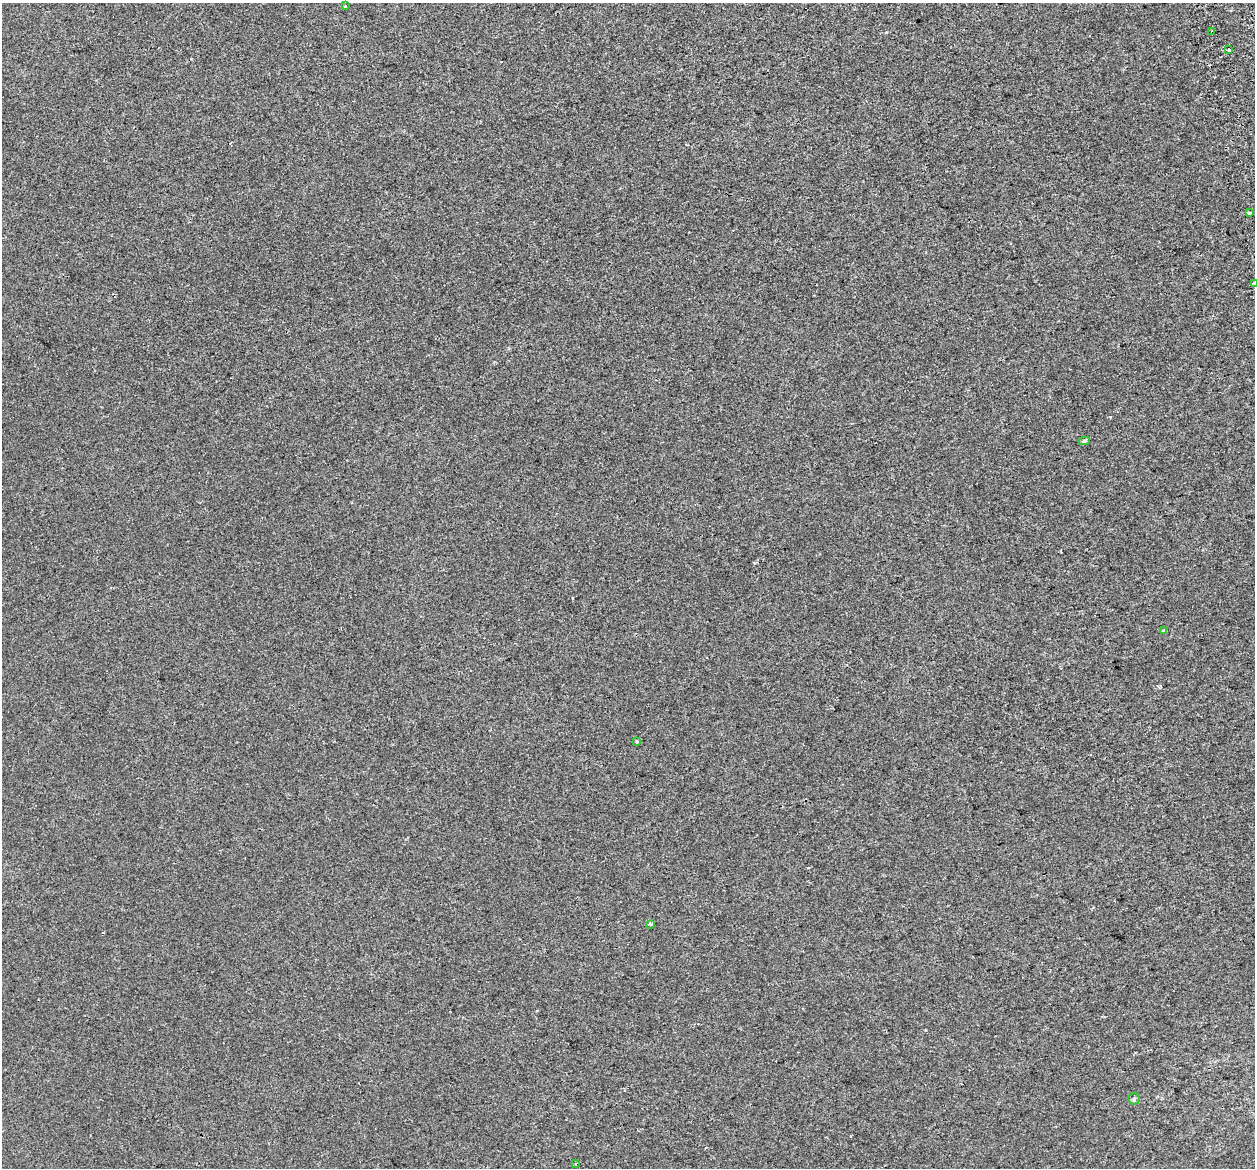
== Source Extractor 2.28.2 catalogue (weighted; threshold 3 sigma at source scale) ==
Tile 10 of 4 x 4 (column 2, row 3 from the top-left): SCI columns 1305-2557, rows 1306-2471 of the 5115 x 4897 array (HDU 1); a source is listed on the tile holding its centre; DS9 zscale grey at full resolution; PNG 1257 x 1170 px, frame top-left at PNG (2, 3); each listed source drawn as its Kron ellipse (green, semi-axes under 4 px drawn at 4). Shown black and unused: <1% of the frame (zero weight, under 2 of 3 exposures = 4% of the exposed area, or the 3 px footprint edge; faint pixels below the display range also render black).
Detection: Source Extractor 2.28.2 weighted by HDU 2 'WHT'; one run over the whole footprint, this tile lists its part. Background 8.57e-04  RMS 0.0051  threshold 0.0228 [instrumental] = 3 sigma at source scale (4.5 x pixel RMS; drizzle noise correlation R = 1.50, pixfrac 1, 0.0396/0.0396 arcsec/px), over >= 5 px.
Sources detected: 13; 2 cosmic-ray / hot-pixel residue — neither listed nor drawn; the other 11 listed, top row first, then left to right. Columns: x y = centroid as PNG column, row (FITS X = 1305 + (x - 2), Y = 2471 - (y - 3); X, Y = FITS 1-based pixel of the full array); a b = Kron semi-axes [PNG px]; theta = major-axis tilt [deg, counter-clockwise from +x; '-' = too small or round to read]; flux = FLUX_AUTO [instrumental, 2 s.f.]
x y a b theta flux
345 6 3 3 - 0.8
1212 32 3 3 - 3.6
1228 49 3 2 - 0.76
1249 213 3 3 - 3.6
1254 284 4 3 - 3.6
1084 441 6 4 10 0.84
1164 631 3 3 - 3.7
637 741 3 3 - 1.9
651 924 3 3 - 1.1
1134 1099 6 5 - 0.8
576 1164 3 2 - 0.48
Overlapping masked pixels (flux is a lower limit): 1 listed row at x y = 1212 32
Isophote crosses this tile's border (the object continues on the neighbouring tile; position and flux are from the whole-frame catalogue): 1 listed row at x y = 1254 284